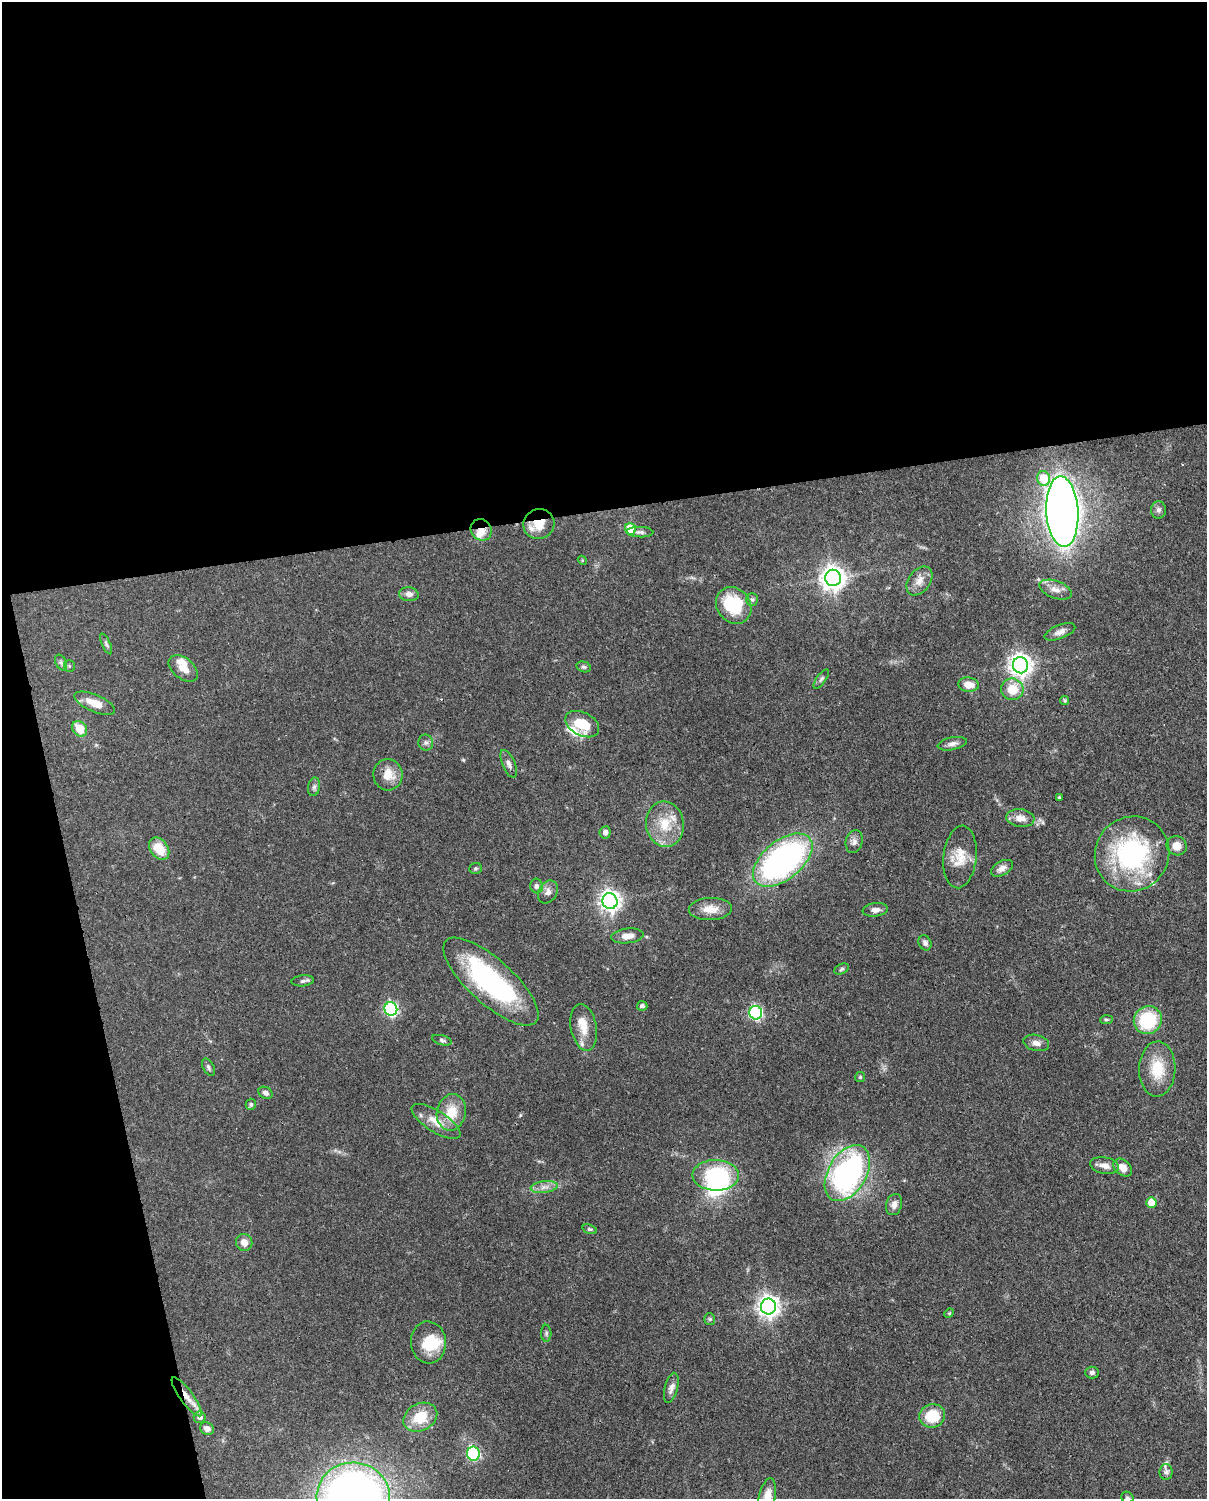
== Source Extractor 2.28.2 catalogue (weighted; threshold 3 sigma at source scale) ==
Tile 1 of 4 x 3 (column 1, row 1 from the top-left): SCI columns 89-1293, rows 3256-4752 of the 4999 x 4902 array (HDU 1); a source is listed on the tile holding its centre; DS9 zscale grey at full resolution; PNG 1209 x 1501 px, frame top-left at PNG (2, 2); each listed source drawn as its Kron ellipse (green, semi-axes under 4 px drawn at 4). Shown black and unused: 39% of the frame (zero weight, under 3 of 4 exposures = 7% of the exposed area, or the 3 px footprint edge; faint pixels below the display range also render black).
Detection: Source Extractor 2.28.2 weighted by HDU 2 'WHT'; one run over the whole footprint, this tile lists its part. Background 0.087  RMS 0.0039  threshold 0.0175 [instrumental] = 3 sigma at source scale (4.5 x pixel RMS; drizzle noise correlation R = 1.50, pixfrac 1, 0.05/0.05 arcsec/px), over >= 5 px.
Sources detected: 106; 2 inside a brighter object's white glare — neither listed nor drawn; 8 inside a brighter listed object's ellipse — not listed separately; the other 96 listed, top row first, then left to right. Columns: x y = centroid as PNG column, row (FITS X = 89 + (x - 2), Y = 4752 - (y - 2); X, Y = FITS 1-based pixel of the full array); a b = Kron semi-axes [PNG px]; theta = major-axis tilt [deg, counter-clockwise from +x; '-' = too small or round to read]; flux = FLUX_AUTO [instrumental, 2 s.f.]
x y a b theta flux
1043 478 7 6 - 10
1158 510 8 7 - 1.3
1062 511 35 16 -87 530
539 524 15 15 - 6.8
630 529 6 5 - 12
481 530 11 10 - 3.4
640 532 13 5 -3 1.3
582 560 5 3 - 0.38
833 578 8 8 - 340
919 581 16 10 53 3.6
1055 590 17 8 -20 3.2
409 594 9 7 -7 1.8
752 600 6 5 - 0.89
734 605 19 16 -53 21
1060 632 16 7 21 2.2
106 644 11 4 -66 0.83
61 662 8 5 -63 0.98
1021 665 8 7 - 270
69 666 6 5 - 0.61
584 667 7 5 -15 0.75
183 668 17 10 -38 4.2
821 679 11 4 54 0.97
968 685 10 7 -8 4.5
1012 689 11 10 - 7.5
1065 701 4 4 - 0.59
95 703 22 8 -23 6.5
582 724 18 11 -27 12
80 729 8 6 -51 7.3
426 743 8 7 - 1.2
952 744 14 6 11 1.8
509 764 15 6 -66 1.9
388 775 16 14 -84 6.1
314 787 9 6 80 1.1
1059 797 4 3 - 0.53
1020 818 14 8 -6 3.7
665 824 23 19 -82 11
605 832 6 5 - 1.5
854 842 11 8 75 1.9
1177 846 10 9 - 4
159 849 12 8 -52 8.5
1132 854 38 36 50 60
960 857 31 16 84 8.2
783 860 35 19 39 120
475 868 6 5 - 0.61
1002 868 12 7 30 2.2
536 886 7 6 - 1.4
548 892 12 9 59 2.3
610 901 8 7 - 220
710 909 21 11 2 5.3
875 910 13 7 6 2.1
627 936 16 7 6 3.4
925 943 8 6 -64 1.4
842 969 8 5 27 0.75
303 981 11 5 6 1
491 982 61 22 -42 63
642 1006 5 5 - 1.1
391 1009 7 6 - 67
756 1013 7 6 - 68
1106 1020 6 4 4 0.61
1148 1020 14 13 - 21
584 1027 23 13 -80 5.8
442 1040 10 5 -15 0.99
1036 1043 13 8 -14 2.1
208 1067 9 5 -60 1
1157 1069 27 18 88 11
860 1077 5 5 - 0.58
265 1093 7 5 -31 1.5
251 1104 5 5 - 0.65
451 1112 18 14 78 8.9
436 1121 28 10 -32 6.2
1104 1165 14 8 -10 2.8
1123 1168 10 7 -43 3.2
847 1173 30 19 60 90
716 1175 23 15 -1 31
544 1187 13 6 7 2.3
1151 1202 5 5 - 5.7
894 1205 11 8 73 2.5
590 1229 7 4 -19 0.65
244 1242 9 8 - 3
768 1307 8 7 - 250
949 1313 5 4 - 0.45
710 1319 6 5 - 0.66
546 1333 8 5 -89 0.77
428 1342 21 17 -84 11
1092 1373 7 6 - 1.2
671 1388 15 6 76 2.1
187 1397 24 6 -54 4.8
932 1416 13 11 14 13
200 1417 6 5 - 1.7
420 1417 18 13 27 11
207 1429 7 6 - 2.1
473 1454 7 6 - 32
1166 1472 8 6 89 1.3
353 1497 37 35 -4 270
767 1498 20 8 79 7.1
1127 1498 6 5 - 0.79
Overlapping masked pixels (flux is a lower limit): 3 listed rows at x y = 539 524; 481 530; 187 1397
Isophote crosses this tile's border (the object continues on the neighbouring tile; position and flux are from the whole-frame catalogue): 3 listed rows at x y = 353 1497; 767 1498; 1127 1498